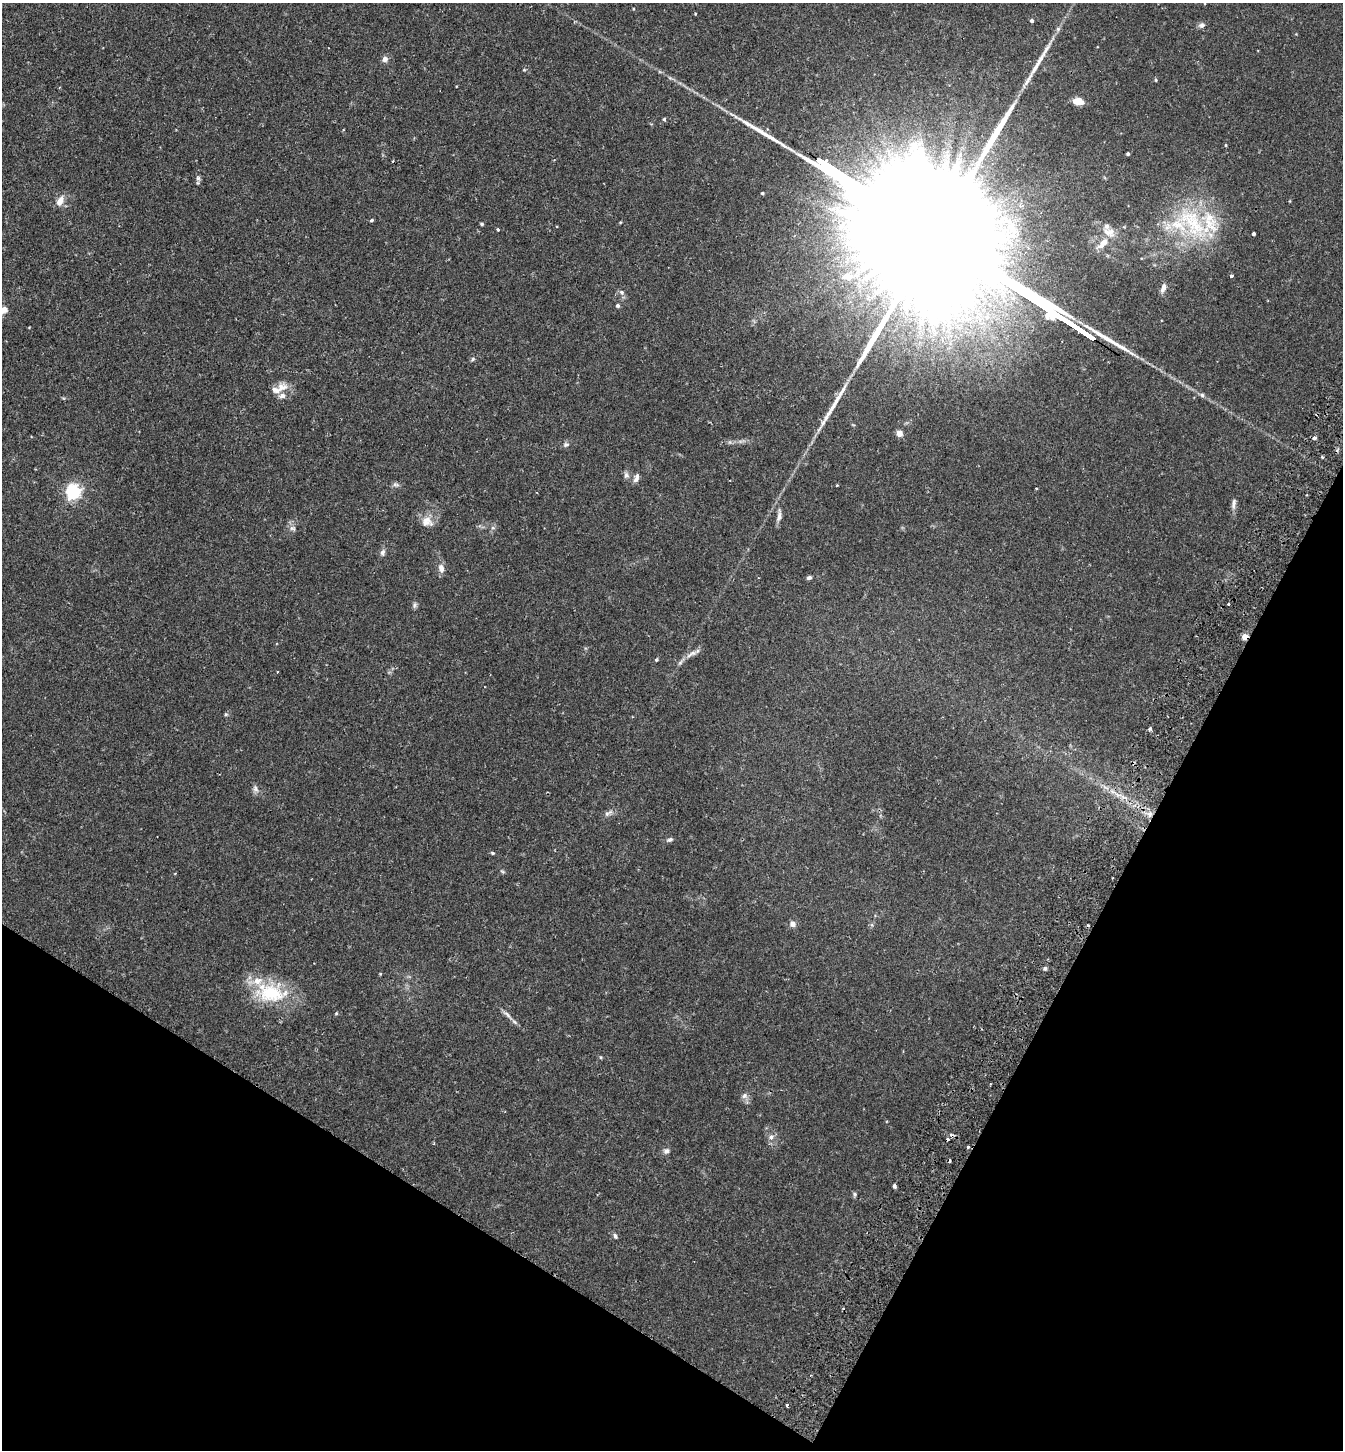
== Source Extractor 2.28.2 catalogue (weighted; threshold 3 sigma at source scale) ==
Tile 15 of 4 x 4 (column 3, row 4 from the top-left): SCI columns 2883-4223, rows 33-1480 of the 5900 x 5859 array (HDU 1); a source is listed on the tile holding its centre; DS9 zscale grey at full resolution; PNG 1345 x 1452 px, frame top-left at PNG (2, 3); no overlay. Shown black and unused: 25% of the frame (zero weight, under 2 of 3 exposures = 3% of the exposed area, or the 3 px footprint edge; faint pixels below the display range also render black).
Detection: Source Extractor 2.28.2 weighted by HDU 2 'WHT'; one run over the whole footprint, this tile lists its part. Background 0.0281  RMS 0.0045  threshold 0.0201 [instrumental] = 3 sigma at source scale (4.5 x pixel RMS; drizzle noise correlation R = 1.50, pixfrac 1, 0.05/0.05 arcsec/px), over >= 5 px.
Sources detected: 87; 5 cosmic-ray / hot-pixel residue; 2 long thin detections or spike segments (spike, bleed or trail) — not listed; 7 inside a brighter listed object's ellipse — not listed separately; the other 73 listed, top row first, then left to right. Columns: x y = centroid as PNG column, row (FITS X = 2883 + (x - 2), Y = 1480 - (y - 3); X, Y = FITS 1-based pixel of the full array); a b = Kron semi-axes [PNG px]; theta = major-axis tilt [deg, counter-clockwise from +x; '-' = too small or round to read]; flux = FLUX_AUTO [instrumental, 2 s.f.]
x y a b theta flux
1032 21 4 4 - 1
1202 25 9 7 2 1.3
385 59 7 7 - 1.8
1036 66 29 6 60 5.7
524 70 5 3 - 0.38
1155 80 4 4 - 0.53
1078 101 12 8 -5 4.1
664 119 4 4 - 0.55
343 130 3 2 - 0.37
1226 145 4 3 - 0.36
1128 154 3 3 - 0.89
198 178 6 5 - 0.84
762 193 3 3 - 0.57
60 201 12 7 64 3.7
372 220 4 3 - 0.67
1192 222 57 27 -49 35
482 224 4 3 - 0.67
498 229 3 3 - 1.1
1109 232 19 11 -23 4.6
1254 234 3 3 - 0.86
1103 243 16 7 44 4.3
848 276 16 8 7 3.1
1231 276 4 3 - 0.8
1163 288 12 6 71 1.8
622 292 8 6 -41 1.1
617 305 4 4 - 1
4 310 11 8 33 3.1
987 317 9 7 74 2.5
1088 335 11 3 -33 1100
473 359 5 5 - 0.63
282 387 15 13 23 4.4
899 433 5 5 - 4.2
566 444 8 6 25 1
626 475 8 8 - 1.3
636 478 12 6 68 1.7
395 484 9 5 -6 1.1
837 485 3 2 - 0.41
73 491 6 6 - 100
1233 504 15 6 81 1.8
779 516 16 6 84 2
427 521 16 14 -16 4.4
292 528 10 6 -29 1.3
493 528 6 4 -18 0.61
382 552 9 7 78 1.3
441 568 11 8 -75 2.4
809 577 5 4 - 1.2
1228 604 3 3 - 2
414 605 9 4 82 0.9
1245 637 7 6 - 2.6
691 654 19 6 28 2.8
656 660 4 4 - 0.47
226 714 6 4 0 0.54
1150 729 4 4 - 1.3
256 789 9 7 -55 1.5
608 813 14 5 28 1.5
1150 814 8 7 - 2.2
670 839 8 5 25 0.97
492 853 5 4 - 0.53
502 872 7 3 -19 0.53
793 924 6 6 - 2.3
1045 968 6 4 75 0.81
380 974 5 3 - 0.36
271 993 44 25 -2 25
336 1013 5 4 - 0.43
508 1015 16 5 -48 2
744 1096 8 7 - 1.5
771 1137 7 6 - 1.3
968 1147 3 2 - 0.86
666 1151 9 7 30 1.4
894 1186 5 3 - 1.4
854 1194 7 5 -90 0.74
615 1236 7 5 -63 0.89
787 1405 3 3 - 0.71
Overlapping masked pixels (flux is a lower limit): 3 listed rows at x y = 1088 335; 1245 637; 1150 814
Isophote crosses this tile's border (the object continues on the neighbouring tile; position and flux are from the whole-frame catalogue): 1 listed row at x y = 4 310